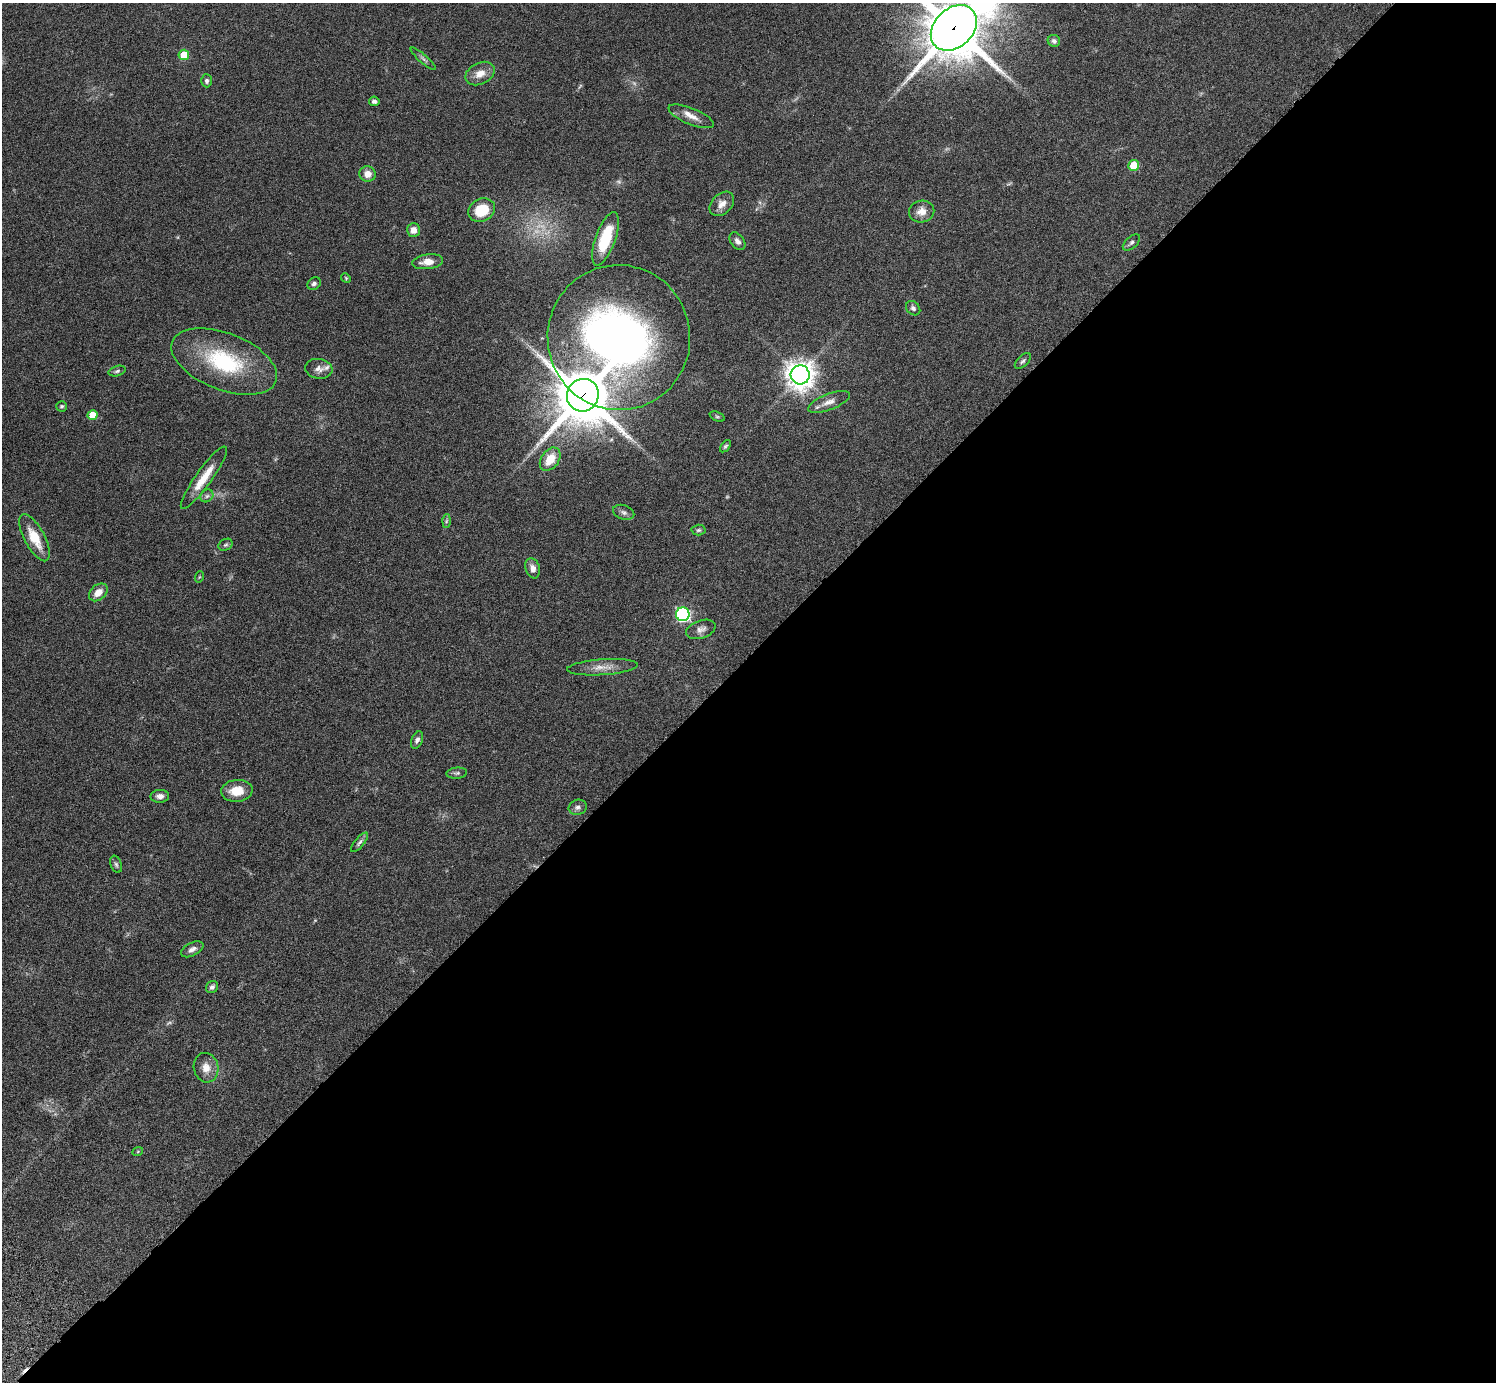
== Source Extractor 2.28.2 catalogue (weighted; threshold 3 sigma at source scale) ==
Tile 12 of 4 x 4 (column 4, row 3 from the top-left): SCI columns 4525-6018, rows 1726-3105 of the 6059 x 6069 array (HDU 1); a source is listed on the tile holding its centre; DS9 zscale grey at full resolution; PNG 1498 x 1384 px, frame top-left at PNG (2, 3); each listed source drawn as its Kron ellipse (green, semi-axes under 4 px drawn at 4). Shown black and unused: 53% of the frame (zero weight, under 3 of 6 exposures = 3% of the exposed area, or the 3 px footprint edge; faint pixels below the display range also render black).
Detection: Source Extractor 2.28.2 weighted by HDU 2 'WHT'; one run over the whole footprint, this tile lists its part. Background 0.0843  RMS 0.0046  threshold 0.0188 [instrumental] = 3 sigma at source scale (4.09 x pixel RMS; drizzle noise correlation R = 1.36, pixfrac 0.8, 0.05/0.05 arcsec/px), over >= 5 px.
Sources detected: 67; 6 too faint to see at this stretch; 1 cosmic-ray / hot-pixel residue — neither listed nor drawn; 2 inside a brighter listed object's ellipse — not listed separately; the other 58 listed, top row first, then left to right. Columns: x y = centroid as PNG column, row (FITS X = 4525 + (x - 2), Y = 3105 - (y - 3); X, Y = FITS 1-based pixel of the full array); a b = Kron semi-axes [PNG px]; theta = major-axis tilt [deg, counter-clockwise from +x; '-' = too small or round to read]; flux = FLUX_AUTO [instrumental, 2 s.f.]
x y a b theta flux
954 28 26 19 44 2800
1054 41 6 6 - 1.3
184 55 5 5 - 8.8
423 59 16 3 -41 1
480 74 15 10 26 4.4
207 81 6 5 - 1
374 101 5 4 - 1.5
691 116 24 8 -22 3.9
1133 165 5 5 - 12
368 174 8 7 - 3.2
722 204 14 10 45 3.6
482 210 14 11 27 14
922 212 13 11 11 4.1
413 230 7 6 - 2.7
605 239 28 10 70 17
737 241 10 6 -52 1.8
1131 242 10 5 41 1.1
427 262 15 7 7 4.1
346 278 5 4 - 0.47
314 284 7 6 - 1.1
913 308 8 6 -47 1.1
619 338 72 71 - 270
1023 361 10 5 45 0.98
224 362 55 28 -21 38
319 369 13 10 -8 2.5
117 371 8 5 16 0.97
800 375 9 9 - 500
583 395 16 15 - 2300
829 402 22 8 21 3.7
62 406 5 5 - 0.67
93 415 5 5 - 6.3
717 416 8 4 -22 0.68
725 446 7 4 52 0.75
550 459 13 9 55 8.4
204 478 38 8 54 8.5
207 496 7 5 44 1.1
624 512 11 7 -18 1.5
446 521 7 4 88 0.69
698 530 7 5 2 0.7
34 538 26 10 -62 9.6
225 545 7 5 29 0.79
533 568 10 7 -72 2.6
199 577 6 3 71 0.42
98 592 10 7 41 4.3
683 614 7 7 - 82
701 629 15 8 19 2.4
602 667 35 8 4 5.2
417 740 9 5 67 1.3
457 773 10 5 5 1
237 791 16 11 5 7.3
160 796 9 6 3 1.9
578 807 9 7 16 1.6
359 842 12 4 50 1.2
116 864 9 5 -69 0.98
192 949 12 6 27 2
212 987 6 5 - 1.3
206 1068 15 12 -77 4.8
138 1151 5 3 - 0.39
Overlapping masked pixels (flux is a lower limit): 3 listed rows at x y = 954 28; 619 338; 583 395
Isophote crosses this tile's border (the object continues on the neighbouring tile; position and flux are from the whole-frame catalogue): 1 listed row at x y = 954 28